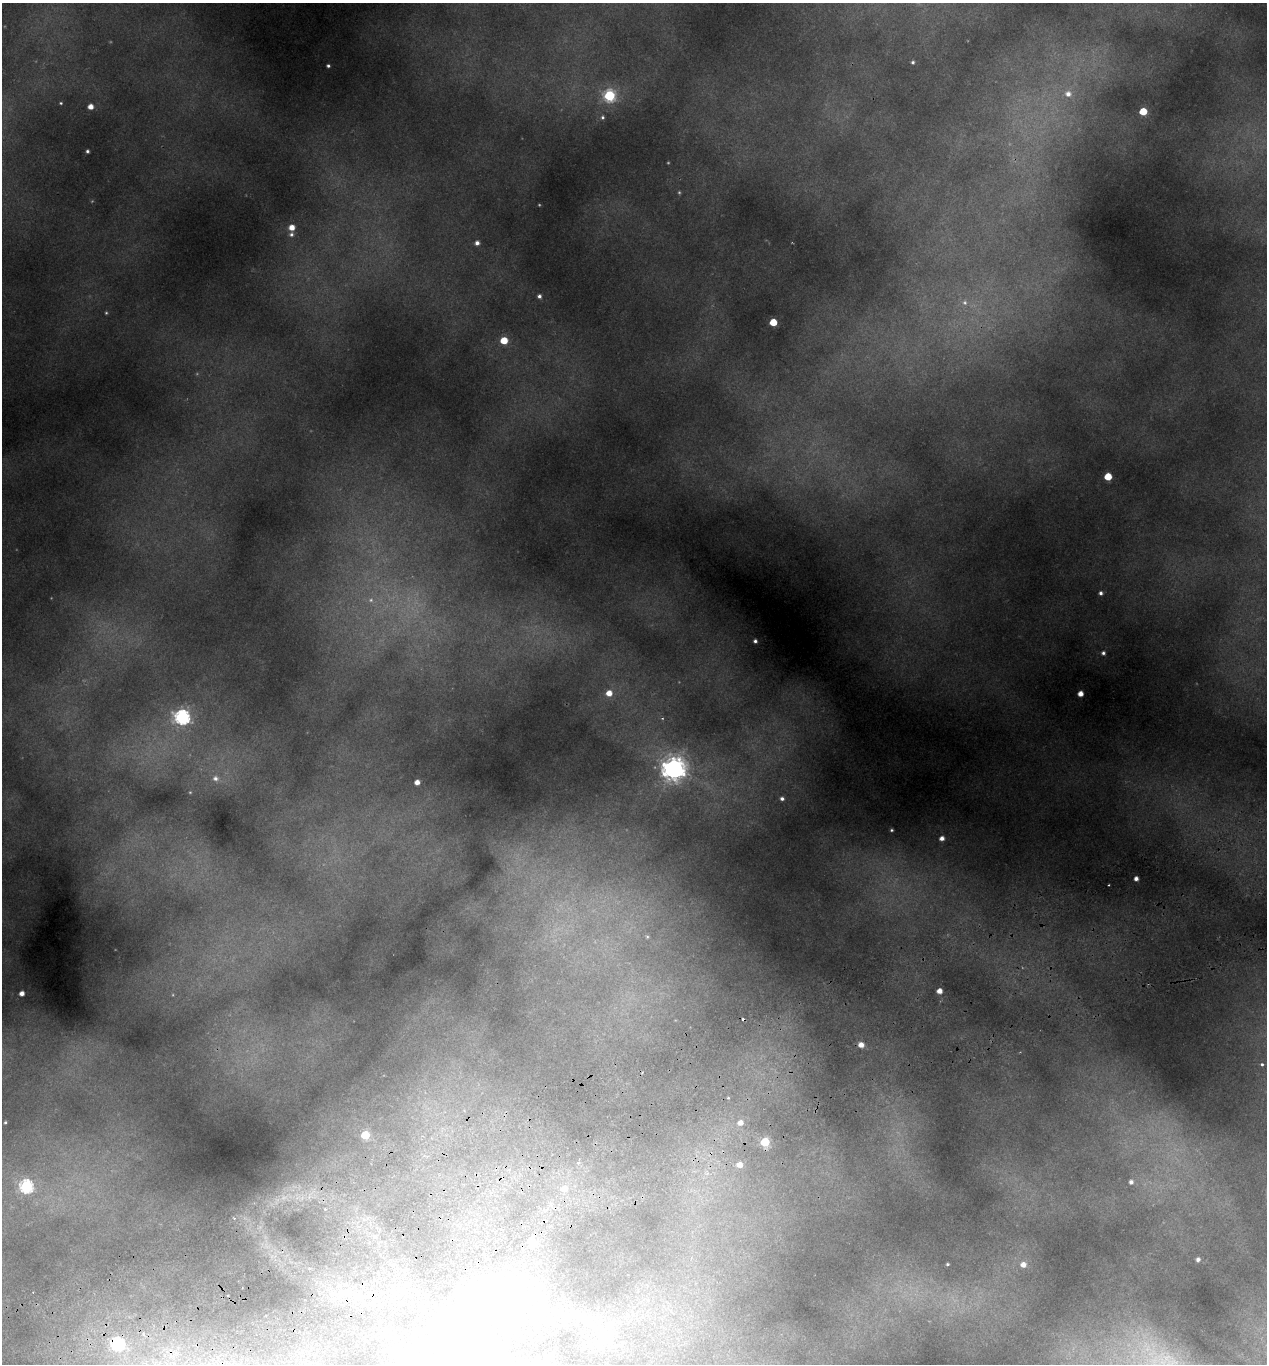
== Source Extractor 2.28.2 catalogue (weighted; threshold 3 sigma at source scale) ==
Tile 7 of 4 x 4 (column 3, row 2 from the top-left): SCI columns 2657-3921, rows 2787-4148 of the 5365 x 5569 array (HDU 1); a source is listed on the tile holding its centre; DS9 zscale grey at full resolution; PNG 1269 x 1366 px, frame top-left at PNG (2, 3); no overlay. Shown black and unused: <1% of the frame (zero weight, under 2 of 3 exposures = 4% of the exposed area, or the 3 px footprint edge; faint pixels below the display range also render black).
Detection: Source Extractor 2.28.2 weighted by HDU 2 'WHT'; one run over the whole footprint, this tile lists its part. Background 0.191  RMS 0.0093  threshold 0.0417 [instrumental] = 3 sigma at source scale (4.5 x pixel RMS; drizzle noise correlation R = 1.50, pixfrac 1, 0.0396/0.0396 arcsec/px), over >= 5 px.
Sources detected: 55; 4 too faint to see at this stretch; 2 cosmic-ray / hot-pixel residue — not listed; the other 49 listed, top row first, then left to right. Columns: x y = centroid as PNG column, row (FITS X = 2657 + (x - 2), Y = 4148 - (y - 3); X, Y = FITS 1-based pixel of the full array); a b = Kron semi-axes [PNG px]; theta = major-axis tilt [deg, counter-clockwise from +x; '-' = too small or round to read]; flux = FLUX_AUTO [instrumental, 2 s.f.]
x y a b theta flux
913 62 4 3 - 1.3
328 66 3 3 - 1.4
1068 94 8 8 - 5.5
609 95 6 6 - 80
61 103 3 3 - 0.73
90 107 4 4 - 5.6
1143 111 5 5 - 21
602 117 4 4 - 1.3
87 151 3 3 - 1.5
292 227 5 5 - 7.5
291 234 6 6 - 2.2
477 243 4 4 - 3.2
539 296 4 4 - 2.1
965 302 7 6 - 2.4
773 322 5 5 - 19
504 340 5 5 - 18
1108 476 5 5 - 21
1101 593 4 4 - 2.1
755 641 3 3 - 1.9
1103 653 4 4 - 1.8
609 693 6 6 - 8.1
1080 694 4 4 - 6.4
182 717 7 6 - 200
674 769 8 8 - 660
215 778 7 6 - 3.2
417 782 4 4 - 5.2
782 799 4 4 - 2
892 830 3 2 - 0.89
942 838 5 4 - 3.9
1136 879 4 3 - 3.5
939 991 4 4 - 5.9
22 993 4 4 - 4.4
861 1045 6 5 - 5.6
1262 1064 4 3 - 1.3
5 1122 3 2 - 0.84
740 1123 7 7 - 5.1
365 1135 5 5 - 32
765 1142 5 5 - 40
739 1165 7 6 - 6.6
1131 1182 6 5 - 2.8
26 1186 6 6 - 120
564 1188 7 7 - 6.4
325 1209 4 3 - 1.3
531 1241 5 5 - 27
1198 1259 5 4 - 2.5
947 1264 4 3 - 0.95
1023 1264 6 6 - 5.6
118 1344 6 6 - 110
476 1359 32 26 -44 73
Overlapping masked pixels (flux is a lower limit): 1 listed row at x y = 118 1344
Isophote crosses this tile's border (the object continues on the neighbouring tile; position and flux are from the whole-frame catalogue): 1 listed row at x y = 476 1359